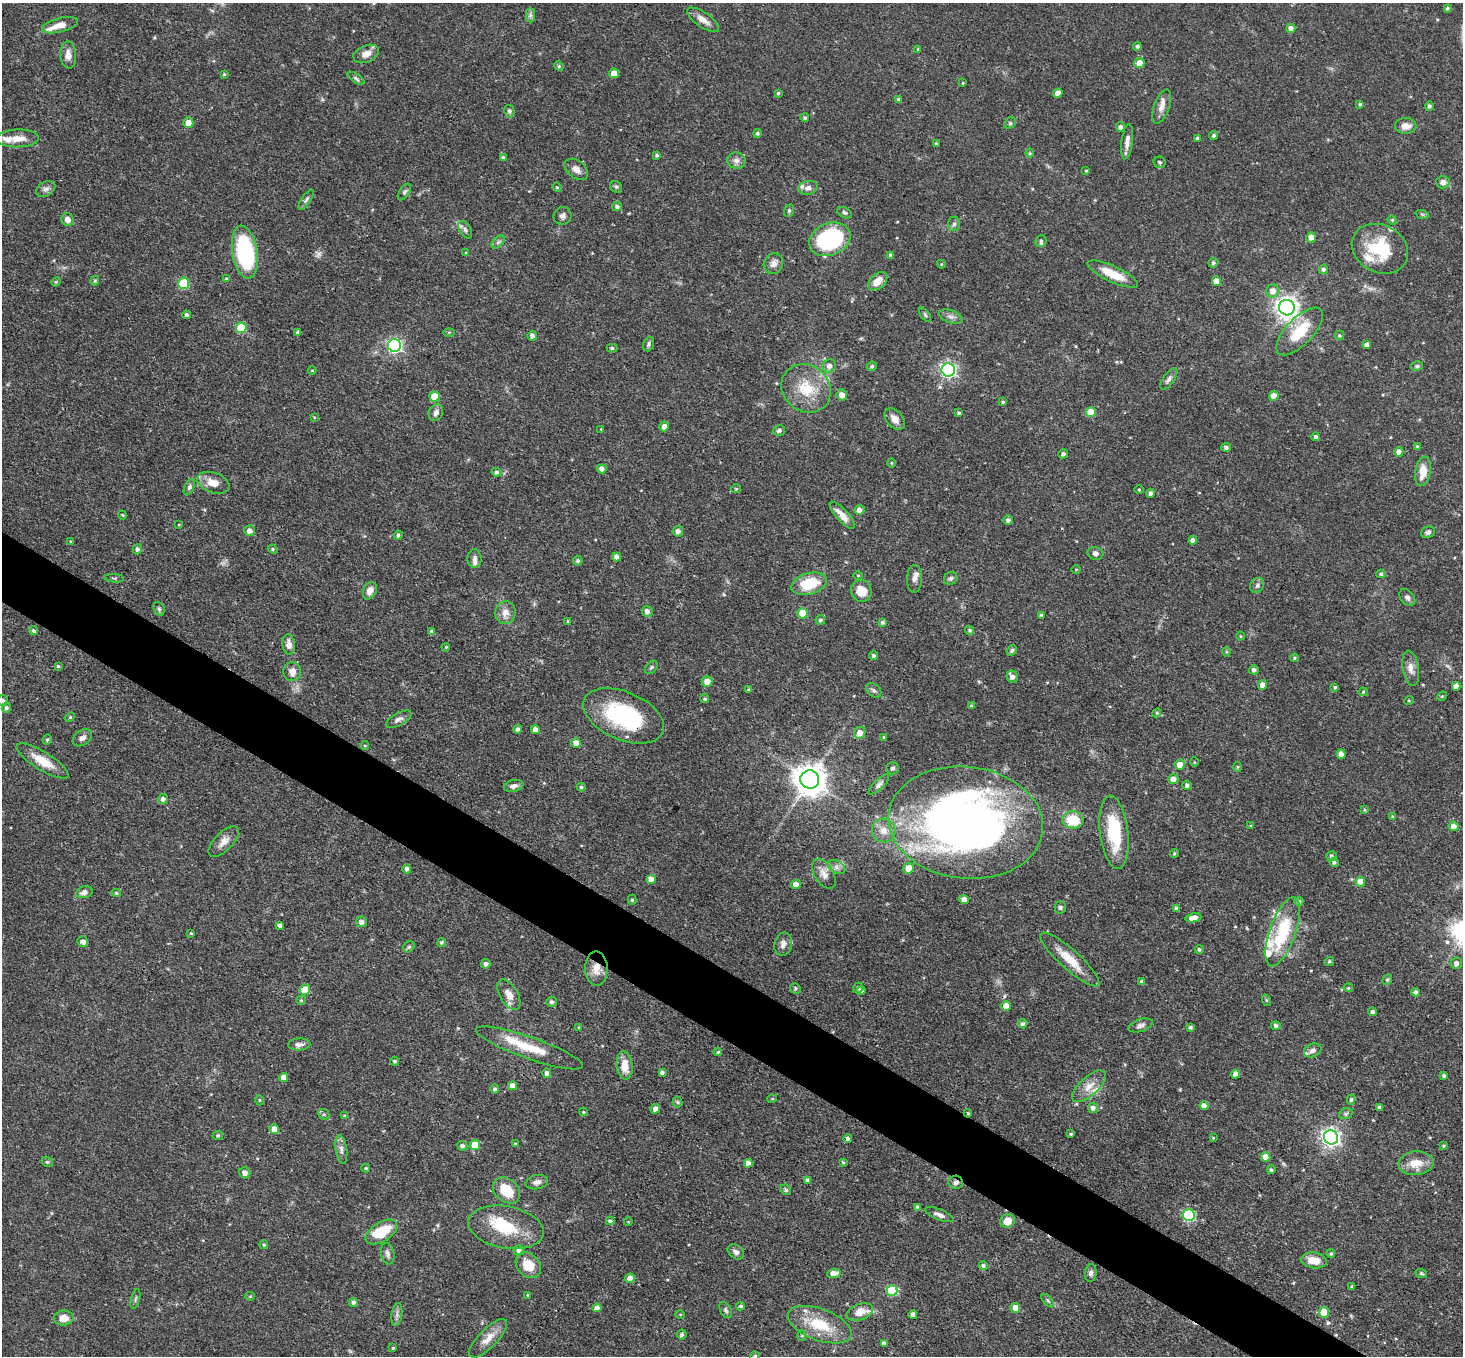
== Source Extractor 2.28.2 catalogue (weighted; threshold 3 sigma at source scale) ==
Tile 6 of 4 x 4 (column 2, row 2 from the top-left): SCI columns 1466-2926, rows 2999-4352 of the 5851 x 5858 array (HDU 1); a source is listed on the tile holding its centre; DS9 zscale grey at full resolution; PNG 1465 x 1358 px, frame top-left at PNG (2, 3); each listed source drawn as its Kron ellipse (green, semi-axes under 4 px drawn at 4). Shown black and unused: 5% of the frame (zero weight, under 3 of 4 exposures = <1% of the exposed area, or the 3 px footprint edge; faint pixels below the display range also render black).
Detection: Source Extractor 2.28.2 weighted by HDU 2 'WHT'; one run over the whole footprint, this tile lists its part. Background 0.0564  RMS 0.0031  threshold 0.0141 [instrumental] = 3 sigma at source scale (4.5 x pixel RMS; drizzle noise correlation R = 1.50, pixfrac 1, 0.05/0.05 arcsec/px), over >= 5 px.
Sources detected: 392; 1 too faint to see at this stretch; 1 inside a brighter object's white glare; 2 cosmic-ray / hot-pixel residue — neither listed nor drawn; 20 inside a brighter listed object's ellipse — not listed separately; the other 368 listed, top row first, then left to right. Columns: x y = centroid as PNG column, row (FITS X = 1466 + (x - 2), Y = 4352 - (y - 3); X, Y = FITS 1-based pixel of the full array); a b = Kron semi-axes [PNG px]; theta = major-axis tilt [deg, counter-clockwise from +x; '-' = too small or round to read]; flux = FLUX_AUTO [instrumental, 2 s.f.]
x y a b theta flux
1447 8 4 3 - 0.38
530 15 7 4 90 0.82
703 20 19 7 -34 2.8
60 25 18 7 14 3
1291 28 4 4 - 1.7
1137 46 4 4 - 0.76
918 49 4 3 - 0.3
366 54 13 8 23 2.8
68 55 13 8 -87 2.3
1139 63 5 5 - 3.4
559 66 5 4 - 0.42
614 73 5 5 - 3.9
224 74 4 3 - 0.32
356 78 10 4 -34 0.66
963 83 3 3 - 0.25
778 93 3 3 - 0.42
1058 93 4 4 - 2.3
898 99 4 3 - 0.48
1360 104 4 4 - 0.47
1162 106 18 7 70 2.6
1429 106 5 4 - 0.77
509 111 6 5 - 0.59
805 118 4 4 - 0.57
188 123 5 5 - 2.5
1010 123 6 5 - 0.55
1406 126 10 8 3 2.8
1120 127 5 4 - 1.1
757 133 4 4 - 0.61
1214 135 4 4 - 0.64
18 138 21 9 2 3.9
1197 139 3 3 - 0.63
1127 142 18 5 82 2.1
936 144 4 3 - 0.44
1030 153 4 4 - 0.36
657 155 4 3 - 0.54
503 158 4 4 - 0.81
736 160 9 8 - 1.6
1160 162 6 5 - 0.7
576 169 13 8 -39 2
1086 171 3 3 - 0.29
1443 182 7 6 - 1.6
557 187 5 4 - 0.37
616 187 6 5 - 0.53
808 188 9 7 12 1.4
46 189 10 7 31 1.2
404 192 9 5 56 0.76
306 200 11 4 56 0.82
617 207 5 4 - 0.87
789 211 6 5 - 0.54
845 213 8 5 -28 0.65
1422 214 7 4 -19 0.46
562 216 9 8 - 1.3
68 219 6 6 - 1.9
1392 220 5 4 - 0.41
954 224 7 6 - 0.79
465 230 10 5 -59 1
1311 237 5 5 - 2.8
830 239 21 16 22 40
1041 241 6 5 - 0.71
498 242 8 4 45 0.75
1380 249 29 23 -28 15
245 252 27 12 -81 35
466 253 4 4 - 0.37
890 255 4 4 - 0.54
1213 263 5 4 - 0.62
773 264 11 9 63 1.8
941 264 4 4 - 0.31
1323 269 5 4 - 0.74
1113 274 27 8 -25 7.5
226 279 4 4 - 0.35
95 281 5 4 - 0.38
878 281 11 7 42 3.6
1217 281 5 4 - 3.8
56 282 5 4 - 0.37
184 283 5 5 - 19
1273 291 6 6 - 2.6
1287 308 8 7 - 230
186 315 4 3 - 0.79
925 315 8 4 -54 0.55
951 317 12 6 -18 1.3
241 328 5 5 - 12
1300 331 30 13 46 11
298 332 4 4 - 0.69
449 332 6 4 1 0.36
1339 335 4 4 - 0.44
532 336 5 4 - 1.4
648 344 7 5 71 0.76
394 345 6 6 - 66
1367 345 4 4 - 1.2
612 348 5 4 - 0.52
829 366 7 6 - 1.5
872 366 5 4 - 0.58
1417 366 6 5 - 0.58
312 370 4 3 - 0.28
948 370 7 6 - 84
1169 379 12 5 55 1.2
806 388 26 23 -41 12
842 395 5 5 - 2.3
1274 396 5 4 - 3.3
434 397 5 5 - 6.4
1003 402 4 4 - 0.41
436 412 9 7 66 1.3
1091 412 5 5 - 6.5
959 413 4 3 - 0.51
314 417 4 3 - 0.25
895 419 12 8 -48 2.5
664 426 5 4 - 1.8
601 429 3 3 - 0.24
779 430 6 5 - 0.87
1316 437 4 4 - 0.85
1417 446 4 4 - 0.36
1226 447 4 4 - 1
1399 452 5 4 - 2.1
1063 454 5 4 - 0.8
891 463 5 3 - 0.29
602 469 5 4 - 1.4
1423 471 15 7 82 4.3
496 472 5 4 - 0.61
213 483 17 10 -20 4.1
189 487 8 4 66 0.73
736 489 5 4 - 0.39
1139 489 4 3 - 0.28
1150 493 4 4 - 0.96
859 510 5 4 - 1.9
122 515 4 4 - 0.31
842 515 17 6 -48 3.3
1008 520 4 4 - 1
179 525 3 2 - 0.23
250 531 5 5 - 1.7
678 531 5 5 - 1.2
1428 532 7 5 21 0.81
398 535 4 4 - 0.79
1193 540 4 4 - 1.3
71 542 4 3 - 0.32
137 549 5 4 - 0.85
273 549 5 4 - 0.45
1095 553 8 6 -17 1.2
617 557 4 4 - 1.7
475 559 9 7 -89 1.2
578 561 5 4 - 0.74
1076 569 4 3 - 0.25
1381 574 4 4 - 0.63
858 575 5 3 - 0.28
114 578 10 3 -5 0.39
951 578 7 6 - 0.75
914 579 14 7 88 1.9
809 584 18 10 15 11
1257 585 8 6 55 0.87
370 591 9 6 65 2.1
861 591 11 10 - 4.9
1407 597 9 6 -48 1.1
159 609 7 5 -68 0.65
647 611 5 5 - 1.4
505 613 11 10 - 2.5
803 613 5 5 - 9.9
1041 615 4 3 - 0.65
820 620 5 4 - 0.63
568 621 4 3 - 0.32
882 622 4 4 - 0.75
969 630 5 4 - 0.52
34 631 4 4 - 0.72
432 632 4 4 - 1
1241 636 4 3 - 0.29
289 644 10 6 -84 2
446 647 4 3 - 0.3
1012 650 6 4 57 0.62
1226 652 4 4 - 0.36
874 656 4 4 - 0.68
1295 658 4 3 - 0.41
58 666 3 3 - 0.5
651 667 7 5 49 0.56
1411 668 18 8 -81 2.5
1254 670 5 4 - 1
292 672 9 9 - 2.3
1012 677 6 5 - 1.4
707 681 5 5 - 3.5
1263 685 5 4 - 2.4
1456 686 4 4 - 1.6
1335 687 3 3 - 0.42
748 689 4 3 - 0.27
874 690 8 6 -39 0.84
1363 692 4 3 - 0.29
1442 696 5 4 - 0.41
705 699 4 4 - 0.51
3 700 5 5 - 0.62
1409 700 5 3 - 0.29
971 706 4 4 - 0.31
6 708 5 4 - 0.75
1157 713 4 4 - 0.35
623 716 43 24 -23 31
70 717 5 4 - 0.38
399 719 14 6 29 1.3
518 729 4 4 - 0.94
535 730 4 4 - 2
860 733 6 5 - 2.4
884 737 4 3 - 0.38
82 738 11 7 35 1.4
47 740 5 3 - 0.46
576 743 5 5 - 3.1
365 746 4 3 - 0.28
1341 754 5 4 - 2.7
42 761 30 9 -32 6.4
1194 762 5 3 - 0.26
1180 765 5 5 - 3.5
1238 767 5 3 - 0.33
892 768 6 6 - 0.64
810 779 9 9 - 560
1173 779 5 5 - 2.3
879 784 13 5 44 1
1187 785 5 4 - 0.85
514 786 10 6 11 1.4
581 787 4 4 - 0.55
163 799 5 5 - 1.1
1364 810 4 3 - 0.34
1393 816 4 4 - 0.34
1073 820 10 8 -7 10
966 823 78 56 -6 230
1251 826 4 3 - 0.34
1453 826 5 5 - 2.3
884 831 12 11 - 3.2
1114 832 37 14 -83 18
224 842 19 9 46 2.7
1174 853 4 3 - 0.41
1331 856 5 4 - 0.82
1334 862 4 4 - 0.6
837 867 9 6 -28 1.2
908 868 5 5 - 3.8
407 869 4 4 - 0.89
824 874 16 9 -59 2.3
651 879 5 4 - 2.9
1360 882 5 5 - 5
796 884 5 4 - 2.1
84 892 8 6 17 1.4
116 893 5 4 - 0.45
632 900 5 4 - 0.44
964 900 4 4 - 2.5
1299 901 4 4 - 0.76
1060 907 6 6 - 0.69
1177 909 4 4 - 1
1193 918 8 4 12 2.5
361 922 5 5 - 1.6
280 926 4 4 - 0.96
1283 932 36 13 70 19
191 933 3 3 - 0.28
83 942 6 5 - 1.3
441 943 5 4 - 0.57
783 944 12 8 77 1.7
409 947 6 5 - 0.52
1199 949 4 4 - 0.57
1070 959 38 10 -42 7.4
1329 961 5 4 - 0.47
1456 963 6 5 - 1.3
486 964 4 4 - 1.1
596 968 17 11 -89 4.2
1387 980 5 4 - 0.54
1142 982 4 4 - 0.93
795 988 5 5 - 0.59
858 988 5 5 - 0.82
1348 988 5 4 - 0.39
305 990 5 5 - 5.6
861 991 4 4 - 0.99
1416 992 4 4 - 0.88
509 995 17 9 -59 3.3
301 1000 5 4 - 0.43
1266 1000 6 3 -71 0.34
551 1002 5 5 - 0.65
1006 1006 5 4 - 3.7
1372 1012 4 4 - 0.75
1023 1024 5 4 - 0.81
1141 1025 12 6 17 1.2
1276 1026 4 4 - 0.94
579 1027 3 3 - 0.26
1190 1027 3 3 - 0.62
299 1044 11 6 3 1.3
529 1048 57 11 -19 11
1313 1050 9 6 24 1.2
718 1052 4 3 - 0.37
395 1061 4 4 - 0.54
625 1065 14 8 -84 4.7
547 1073 4 4 - 1.1
662 1073 4 4 - 0.91
1236 1074 4 4 - 1.9
1444 1075 3 3 - 0.63
284 1078 5 4 - 3
512 1086 4 4 - 2.4
1089 1086 21 9 43 3.8
495 1089 4 4 - 0.79
772 1099 5 3 - 0.26
259 1100 5 3 - 0.32
1351 1100 5 4 - 0.58
677 1102 5 5 - 0.44
1204 1106 4 4 - 2.4
1379 1107 4 3 - 0.53
1093 1108 5 5 - 1.3
655 1109 5 4 - 1.3
583 1112 4 4 - 0.35
968 1113 4 3 - 0.32
324 1114 6 5 - 0.48
1346 1114 7 5 17 0.72
345 1115 4 3 - 0.29
274 1129 5 5 - 3.5
1071 1134 3 3 - 0.34
218 1135 5 4 - 0.41
1331 1137 7 7 - 120
848 1138 4 4 - 0.94
1213 1138 3 3 - 0.27
515 1144 3 3 - 0.3
475 1145 5 5 - 6.5
462 1146 5 5 - 0.84
1443 1146 4 3 - 0.33
341 1149 14 5 -82 1.5
1266 1157 5 4 - 3.1
47 1162 6 5 - 0.47
843 1162 4 3 - 0.41
748 1163 4 4 - 2.2
1416 1163 17 12 4 5.1
366 1168 4 3 - 0.41
1271 1170 4 4 - 0.67
245 1173 6 5 - 1.7
807 1181 4 4 - 0.72
537 1182 11 7 12 1.5
956 1182 7 6 - 1.1
506 1190 15 11 -41 9
786 1190 5 5 - 0.56
917 1207 4 4 - 0.74
939 1215 15 5 -22 1.4
1189 1215 6 6 - 32
610 1221 4 3 - 0.73
1008 1221 7 6 - 3.9
628 1222 4 3 - 0.22
506 1227 38 21 -10 14
381 1232 17 9 32 12
264 1245 4 4 - 0.48
519 1250 5 5 - 1.5
736 1252 9 6 -36 1.3
388 1254 11 6 -78 1.2
1331 1254 4 3 - 0.39
1314 1260 13 8 -8 4
528 1265 14 11 -49 6.3
983 1266 4 4 - 0.85
834 1273 7 4 9 2.6
1091 1273 8 6 82 0.9
1421 1273 6 4 -19 0.41
630 1278 5 4 - 1.8
1352 1286 4 4 - 0.38
892 1291 5 5 - 17
528 1295 3 3 - 0.31
250 1296 5 4 - 0.36
135 1299 10 3 75 0.53
1048 1301 8 4 -48 0.55
353 1302 4 4 - 0.85
741 1306 4 3 - 0.67
597 1308 4 4 - 1.8
1015 1308 5 5 - 2.7
726 1310 9 5 -62 0.72
860 1312 13 8 18 3.9
1324 1312 5 5 - 7.5
680 1314 5 3 - 0.29
397 1315 12 5 82 1
913 1315 4 4 - 1.9
64 1318 9 7 7 3.2
820 1325 34 15 -20 12
682 1335 5 4 - 0.77
802 1336 5 4 - 0.48
488 1338 25 9 46 4
884 1344 4 4 - 1.2
393 1348 3 3 - 0.39
755 1356 5 4 - 0.59
Overlapping masked pixels (flux is a lower limit): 6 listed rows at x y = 245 252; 623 716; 966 823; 596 968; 968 1113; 956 1182
Isophote crosses this tile's border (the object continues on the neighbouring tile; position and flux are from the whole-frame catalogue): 2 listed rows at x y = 3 700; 755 1356